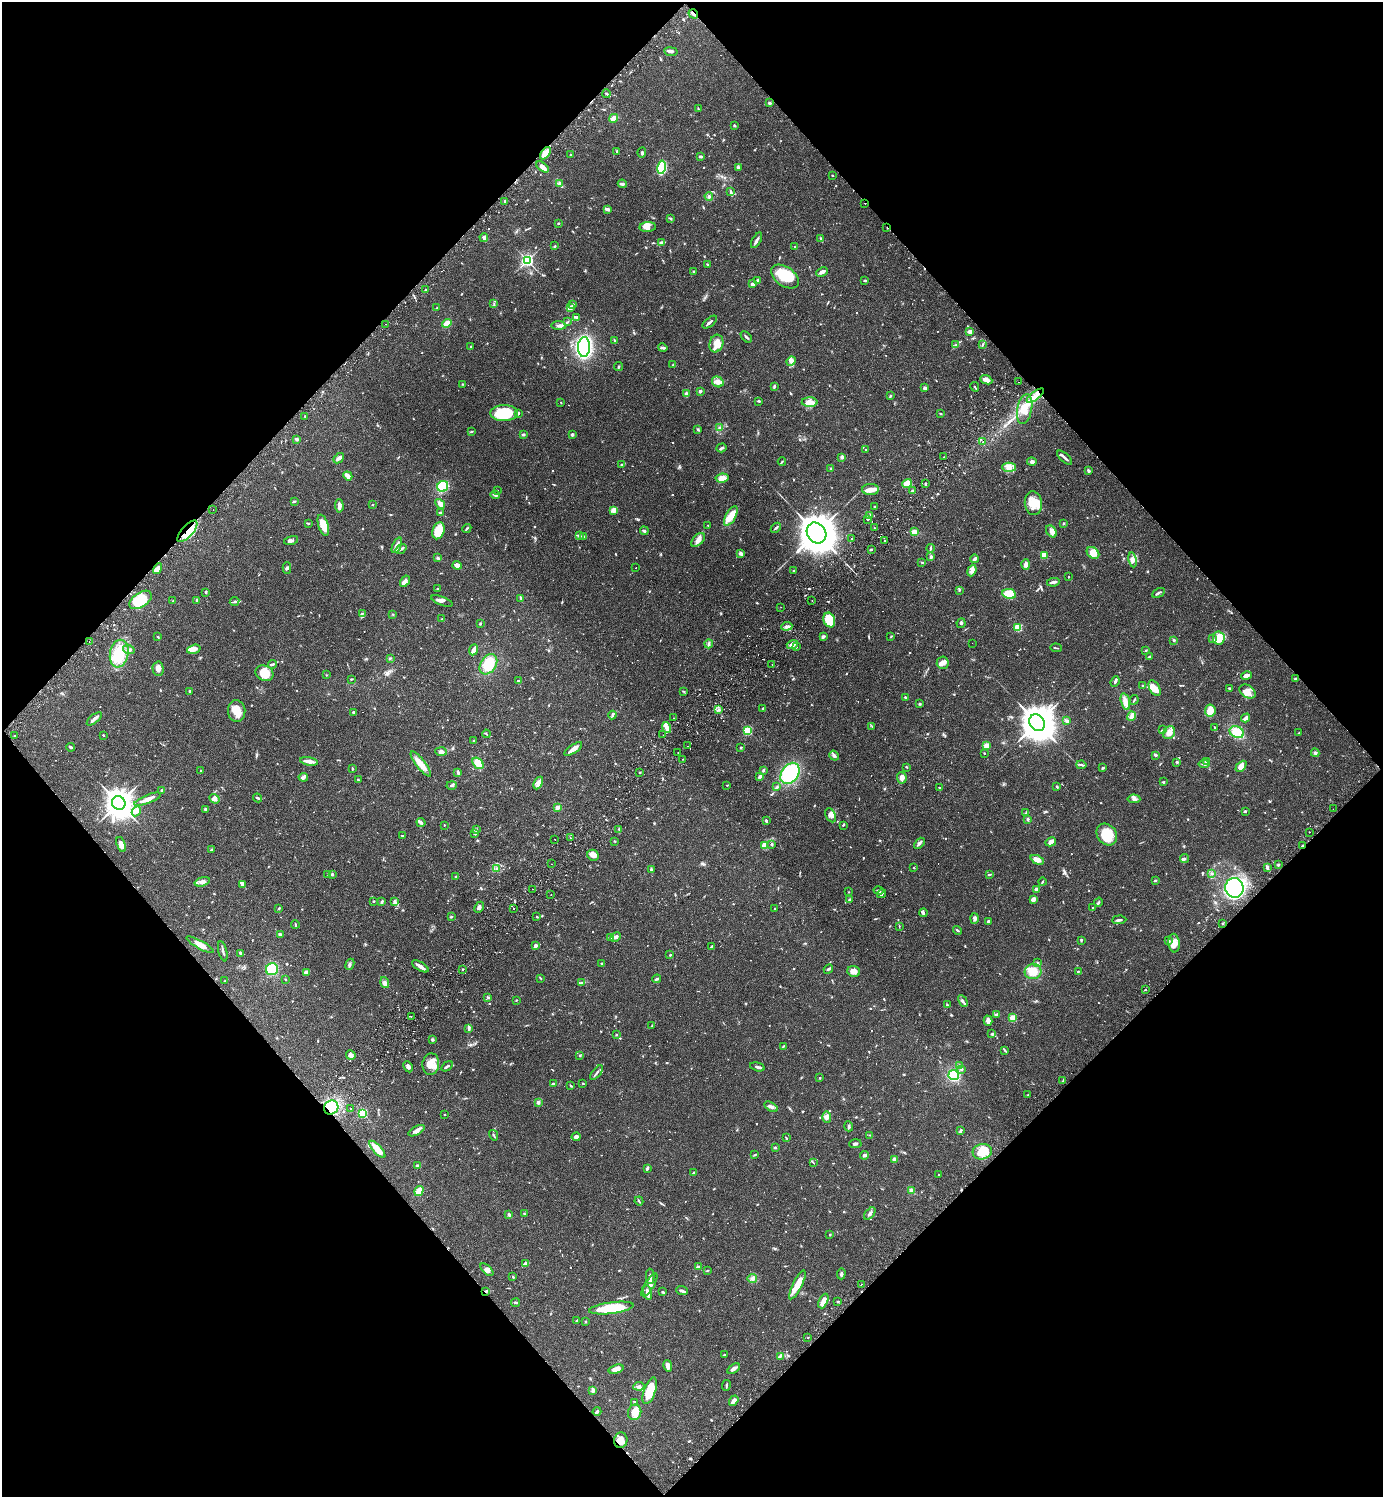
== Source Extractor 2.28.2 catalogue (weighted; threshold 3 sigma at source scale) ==
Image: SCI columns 344-5865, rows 45-6024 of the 6069 x 6072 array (HDU 1 of 3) = the unmasked area's bounding box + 8 px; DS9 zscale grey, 4 x 4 block average (1 PNG px = mean of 4 x 4 image px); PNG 1385 x 1499 px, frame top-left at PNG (2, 2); each listed source drawn as its Kron ellipse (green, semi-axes under 4 px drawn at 4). Shown black and unused: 50% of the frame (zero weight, under 2 of 3 exposures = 3% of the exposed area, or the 3 px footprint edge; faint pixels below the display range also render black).
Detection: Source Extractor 2.28.2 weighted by HDU 2 'WHT'. Background 0.0696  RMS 0.0052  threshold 0.0235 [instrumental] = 3 sigma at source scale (4.5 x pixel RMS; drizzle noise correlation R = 1.50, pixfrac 1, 0.05/0.05 arcsec/px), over >= 5 px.
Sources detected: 1144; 1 too faint to see at this stretch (4 x 4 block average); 3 inside a brighter object's white glare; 14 cosmic-ray / hot-pixel residue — neither listed nor drawn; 30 coinciding with a brighter row at this scale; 69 inside a brighter listed object's ellipse — not listed separately; of the other 1027, all 500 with FLUX_AUTO >= 2.04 (the completeness limit of this list) listed and drawn (527 fainter detections not listed), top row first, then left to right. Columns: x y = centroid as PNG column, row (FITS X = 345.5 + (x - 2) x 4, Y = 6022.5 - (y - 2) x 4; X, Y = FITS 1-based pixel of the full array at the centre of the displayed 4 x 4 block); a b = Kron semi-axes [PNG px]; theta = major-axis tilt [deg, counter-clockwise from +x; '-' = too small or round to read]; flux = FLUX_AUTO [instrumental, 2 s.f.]
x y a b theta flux
693 14 5 2 - 6.5
671 52 6 3 -9 7.5
607 94 4 2 - 3.8
770 103 3 2 - 4.6
698 109 4 2 - 2.9
614 118 5 2 - 41
735 125 3 2 - 3.2
617 151 3 2 - 5.1
642 152 5 2 - 5.4
545 153 7 3 50 37
571 154 2 2 - 7.3
701 156 3 2 - 5.8
543 167 7 3 -37 18
662 167 7 4 79 220
738 168 3 3 - 3.7
832 175 2 2 - 2.1
560 183 4 2 - 3.9
622 184 4 2 - 11
731 191 4 2 - 3
709 197 4 3 - 5.3
505 201 2 2 - 2.1
865 203 2 2 - 3
607 209 4 3 - 7.1
671 218 2 2 - 2.8
558 223 3 2 - 2.9
648 227 8 5 4 21
887 228 3 2 - 2.1
484 237 4 3 - 7.6
820 238 3 2 - 3.5
756 240 8 2 61 12
661 242 4 3 - 4.8
555 246 3 2 - 2.7
795 247 3 2 - 2.8
527 260 3 3 - 550
707 264 3 2 - 2.5
694 272 2 2 - 4.9
822 272 6 3 25 12
785 277 15 9 -35 77
757 280 3 2 - 2.7
865 280 2 2 - 4.2
753 284 2 2 - 19
425 290 2 2 - 3.2
494 304 3 2 - 2.1
573 304 2 2 - 2.7
437 308 4 2 - 2.8
570 308 4 3 - 24
576 318 3 2 - 4.3
567 322 3 2 - 2.4
710 322 8 2 39 9.3
447 323 5 3 - 20
386 324 2 2 - 4.5
559 326 7 3 -2 10
970 331 3 2 - 15
746 337 7 2 -44 5
614 341 3 2 - 3.2
716 344 9 7 73 29
983 344 3 2 - 2.5
956 345 4 2 - 3.9
471 346 2 2 - 2.4
584 347 10 6 88 470
663 348 4 2 - 5.2
791 361 5 4 - 13
673 364 3 2 - 2.9
619 367 4 2 - 2.6
986 380 6 3 -24 23
718 382 6 5 - 18
1019 382 2 2 - 2
463 384 3 2 - 2.4
774 386 3 2 - 4
975 387 5 2 - 2.4
925 388 2 2 - 11
700 391 2 2 - 8.7
686 394 4 3 - 9.5
890 396 2 2 - 9.6
1035 396 10 2 39 16
759 401 3 2 - 3.9
561 402 3 2 - 2
810 402 8 5 -1 24
1025 409 15 7 79 48
504 413 14 8 0 120
519 413 3 2 - 2.7
940 413 3 2 - 2.2
305 416 2 2 - 3.2
719 428 3 3 - 4.7
698 429 4 2 - 3.3
471 432 3 2 - 4.4
523 434 3 2 - 8.2
572 434 2 2 - 21
296 439 4 3 - 4.6
983 442 2 2 - 3.1
721 448 5 2 - 4.7
866 450 2 2 - 3.6
842 457 3 3 - 6.9
944 457 2 2 - 3.3
339 458 6 2 41 19
1065 458 9 2 -41 11
782 461 4 2 - 3.5
1032 462 5 4 - 8.3
621 465 2 2 - 2.6
1009 467 7 4 -2 17
831 469 2 2 - 4.5
1088 471 4 2 - 6.1
348 476 5 2 - 33
722 478 7 4 7 30
907 484 5 4 - 30
926 484 3 2 - 3.6
443 486 5 5 - 95
870 489 8 5 2 21
497 490 2 2 - 2.2
912 491 4 2 - 3.7
495 495 4 2 - 7.1
294 501 3 2 - 2.7
1033 503 12 8 -83 46
440 504 5 3 - 14
372 505 2 2 - 2.2
339 506 7 3 -86 17
875 507 2 2 - 3.9
213 510 2 2 - 3.4
614 510 4 3 - 21
440 513 3 2 - 7.2
869 515 3 2 - 3.6
731 516 11 5 60 39
868 519 3 2 - 3.2
1064 523 2 2 - 4.2
308 524 3 2 - 2.4
323 525 11 5 -73 39
708 525 2 2 - 3.2
467 528 5 2 - 3.7
776 528 6 2 43 4.5
874 528 3 2 - 2.6
187 531 13 5 48 52
438 531 9 6 73 69
644 531 4 3 - 4.3
1051 531 6 4 -52 21
914 532 4 3 - 28
816 533 11 9 -54 7300
580 536 3 2 - 3.1
584 537 3 2 - 3.2
851 539 2 2 - 5.7
291 540 7 3 15 8
698 540 8 5 45 16
885 541 2 2 - 2.9
397 545 8 2 65 8.6
930 548 4 2 - 3.6
401 549 6 2 36 5.1
871 550 2 2 - 4.9
1093 553 7 5 -36 29
740 554 4 3 - 7.6
1044 555 4 3 - 23
931 557 4 2 - 8.6
438 558 4 2 - 4.1
975 559 4 2 - 9.9
1132 560 7 3 -80 14
922 562 3 2 - 2.4
457 565 4 3 - 17
1026 565 5 4 - 9.7
636 567 2 2 - 4.2
287 568 6 2 89 4.2
157 569 6 3 58 11
972 570 6 3 68 16
794 571 2 2 - 5.5
1068 577 2 2 - 4.5
405 581 6 3 57 13
1053 582 6 2 10 9
437 589 2 2 - 2.7
959 590 3 2 - 2.8
206 592 3 2 - 3.3
1158 593 7 2 27 6.6
1009 594 7 5 -12 65
521 598 4 2 - 3.6
141 600 12 7 33 79
197 600 2 2 - 6.9
173 601 2 2 - 3.1
442 601 11 3 -20 11
812 601 2 2 - 3.2
235 602 5 2 - 4.4
781 607 2 2 - 3.6
362 614 4 3 - 4.5
393 614 3 2 - 2.3
442 619 3 2 - 2.8
829 620 7 5 -68 120
961 623 5 3 - 5
480 624 3 2 - 3.3
787 626 5 3 - 11
1018 627 2 2 - 210
891 636 3 2 - 2.3
158 637 4 2 - 2.2
823 637 4 2 - 5.2
1219 638 6 6 - 64
1213 639 2 2 - 3
1174 640 2 2 - 3.7
89 642 2 2 - 2.2
972 643 2 2 - 2.5
709 644 4 3 - 5.7
792 644 6 3 20 15
796 647 2 2 - 2.8
1056 648 6 2 -6 3.2
194 649 7 3 16 19
129 650 6 4 -18 9.5
474 650 5 2 - 27
1146 650 2 2 - 2.4
119 654 14 9 79 110
1149 657 3 2 - 3.4
390 658 3 2 - 2.4
943 663 6 6 - 15
272 664 4 2 - 5
488 664 11 7 56 67
772 664 2 2 - 2.5
158 669 7 5 -88 17
264 673 9 7 -24 63
326 675 2 2 - 2.2
1247 675 5 3 - 13
351 679 2 2 - 2.2
1295 679 4 2 - 5.2
518 680 3 2 - 2.3
1115 682 5 3 - 5.6
1143 686 2 2 - 3.5
1155 688 8 5 -61 31
1230 689 3 3 - 5.5
190 691 3 3 - 5.1
684 691 2 2 - 2.1
1247 691 9 6 -32 22
905 697 2 2 - 3.8
1134 700 5 2 - 3.9
1125 702 8 3 -75 20
920 704 2 2 - 17
763 708 3 2 - 2
719 709 2 2 - 2.2
237 711 11 8 -87 40
1210 711 6 5 - 33
353 712 2 2 - 5.8
612 715 4 2 - 4.1
1131 716 5 3 - 10
674 718 2 2 - 4.4
1246 718 4 2 - 19
94 719 9 3 39 11
1067 720 3 3 - 5.1
1037 723 8 7 - 6100
872 726 4 2 - 2.1
1214 727 2 2 - 2.3
667 728 6 3 -72 14
748 730 2 2 - 260
1162 730 3 2 - 2.3
1237 732 7 5 -26 64
1169 733 7 5 59 20
1299 733 2 2 - 4.4
486 734 4 2 - 2.4
14 735 2 2 - 3.7
103 735 2 2 - 3.9
663 735 2 2 - 4.1
474 740 3 2 - 2.6
986 745 2 2 - 100
687 746 2 2 - 3.1
71 747 4 2 - 5.9
741 747 3 2 - 2.9
573 749 10 3 34 20
441 752 6 3 -4 10
678 752 2 2 - 4
984 753 2 2 - 2.3
1315 753 4 3 - 5.4
1155 755 4 3 - 4.3
834 756 5 3 - 8.3
682 759 2 2 - 13
309 761 9 3 -10 21
1207 761 4 2 - 10
1177 762 3 2 - 2.8
478 763 6 4 -52 35
421 764 15 4 -52 36
1204 764 5 3 - 7
1081 765 5 2 - 4.7
1241 766 6 4 45 21
906 767 3 2 - 2.4
352 768 4 2 - 2.8
1102 768 3 2 - 4.1
763 770 4 2 - 3.7
201 771 2 2 - 2.6
639 772 2 2 - 6.9
458 773 3 2 - 4.8
790 773 12 8 54 220
760 776 3 3 - 7.7
303 777 4 2 - 5.1
902 778 5 5 - 15
358 780 3 2 - 4.2
1163 782 3 2 - 2.8
538 783 7 4 63 14
452 785 5 2 - 5
727 785 2 2 - 2.6
777 787 3 2 - 3.6
1057 787 2 2 - 4.6
939 788 2 2 - 2.3
162 790 2 2 - 14
257 798 5 2 - 4.6
148 799 14 3 22 27
215 799 5 4 - 10
1134 799 6 3 -4 11
119 803 7 6 - 3200
557 807 2 2 - 76
1333 809 2 2 - 2
206 810 4 3 - 4.3
136 811 5 3 - 12
1245 811 3 2 - 4.9
1026 813 4 2 - 2.9
831 815 7 5 -63 14
1028 819 3 2 - 4.3
766 821 3 2 - 4.1
421 823 5 3 - 6.4
444 825 2 2 - 3
843 825 3 2 - 3.2
619 829 3 2 - 2.4
476 830 4 2 - 4.3
1309 832 2 2 - 4.1
475 834 2 2 - 3.7
1107 835 12 9 -52 74
403 836 4 2 - 3.3
571 838 2 2 - 3.6
555 839 2 2 - 2.3
614 841 3 2 - 2.3
1051 842 5 3 - 14
919 843 6 3 47 7.9
121 844 8 4 -71 22
772 844 3 2 - 3.8
764 845 3 3 - 31
1303 846 3 2 - 4.7
212 850 3 2 - 4.7
593 855 6 5 - 23
1184 859 5 3 - 5.5
1037 860 7 4 -24 20
552 864 2 2 - 3.5
1278 865 2 2 - 4.6
497 868 3 2 - 3.7
914 868 2 2 - 2.1
1267 868 3 2 - 4.5
651 869 3 2 - 3.3
328 874 3 2 - 2.6
332 874 3 2 - 4.7
989 874 4 2 - 3.9
1211 874 3 2 - 3.2
455 877 2 2 - 2.1
1155 880 3 2 - 2.7
202 882 8 4 16 13
1042 882 4 2 - 2.8
243 885 4 3 - 8.9
1234 888 10 9 - 440
532 889 2 2 - 2.9
1037 889 4 2 - 7.9
878 890 5 2 - 4.3
849 892 2 2 - 2.1
551 894 2 2 - 2.8
882 894 5 2 - 7.2
1033 899 3 3 - 15
849 900 3 3 - 3.4
374 901 2 2 - 2.8
382 902 4 2 - 5.4
395 902 3 3 - 5.3
1099 902 4 2 - 4.2
479 907 6 3 65 9
279 908 4 2 - 2.8
514 908 2 2 - 5.6
1093 908 2 2 - 2.1
775 909 2 2 - 3.5
923 913 4 2 - 6
451 917 4 2 - 2.7
537 917 3 2 - 2.4
974 918 5 3 - 7.6
1119 920 7 2 4 6.2
988 921 2 2 - 22
295 924 4 2 - 2.6
1222 924 2 2 - 2.8
899 926 3 2 - 2.3
958 930 5 2 - 3.4
280 935 3 2 - 3.3
610 937 3 2 - 2.4
615 937 5 2 - 12
1081 940 3 2 - 3.8
1168 941 3 2 - 6.5
1174 943 9 5 -85 28
200 945 15 4 -29 25
535 945 2 2 - 38
711 946 3 2 - 3
223 951 10 2 -76 6.9
241 954 4 2 - 7.3
670 955 3 2 - 2.1
602 963 3 2 - 4.1
1037 963 3 2 - 3.8
350 964 6 3 65 5.9
420 966 9 2 -32 21
272 969 6 6 - 110
462 969 2 2 - 2.9
828 969 5 2 - 5.8
854 971 6 5 - 20
1078 971 4 2 - 2.3
1033 972 8 7 - 52
306 973 3 3 - 18
540 978 4 2 - 2.5
285 979 2 2 - 3.2
657 979 4 2 - 5.5
225 981 3 2 - 2.4
385 983 5 3 - 9.2
582 983 4 2 - 3.7
1145 989 2 2 - 2.6
488 997 3 2 - 3.1
516 1000 2 2 - 2
963 1001 6 2 -62 7.4
947 1005 3 2 - 4.3
997 1015 4 2 - 13
411 1016 2 2 - 2.5
1013 1018 2 2 - 130
988 1021 5 4 - 13
652 1025 3 2 - 2.5
469 1028 4 2 - 9.8
991 1034 3 2 - 2.1
616 1035 2 2 - 4.3
432 1040 3 3 - 4
783 1046 4 2 - 3.2
1005 1050 4 2 - 3.2
351 1055 5 4 - 10
580 1055 2 2 - 3.3
431 1064 11 8 86 38
447 1066 6 2 34 6.5
959 1066 3 2 - 4.9
408 1067 6 3 -63 8.2
757 1067 7 2 -15 7.1
961 1069 3 2 - 4.4
597 1073 9 2 52 6.2
954 1075 5 5 - 100
819 1078 2 2 - 2.2
1063 1080 2 2 - 2.4
553 1083 4 2 - 5.1
583 1083 3 2 - 2.1
571 1086 4 2 - 2.8
1028 1095 2 2 - 2.2
538 1102 2 2 - 29
331 1107 7 6 - 110
771 1107 7 3 -30 9.4
351 1109 2 2 - 4.1
362 1113 2 2 - 330
444 1115 2 2 - 2.5
827 1117 6 4 -88 11
849 1126 5 2 - 3.4
416 1131 9 3 28 17
961 1131 4 2 - 5.4
494 1135 5 2 - 3.4
870 1135 3 2 - 2.2
576 1137 4 3 - 7.1
786 1138 3 2 - 2.8
855 1144 6 2 4 6.7
775 1148 2 2 - 6.1
377 1149 11 3 -48 67
982 1152 9 7 12 51
755 1155 3 2 - 2.6
864 1155 4 3 - 6.9
894 1159 4 3 - 7.3
813 1163 4 2 - 2
418 1166 4 2 - 7.7
647 1168 3 2 - 6.5
693 1172 2 2 - 3.1
939 1175 2 2 - 2.4
911 1190 4 3 - 8.6
419 1191 5 3 - 48
639 1201 4 2 - 3.6
524 1214 2 2 - 3
870 1214 7 2 49 8.1
509 1215 3 2 - 6.6
830 1234 2 2 - 3.7
525 1264 3 2 - 29
698 1267 2 2 - 12
487 1270 8 4 -44 15
707 1270 3 2 - 2.3
841 1274 5 3 - 5.5
650 1276 7 3 -88 9.2
513 1277 2 2 - 3.9
752 1278 5 4 - 8.1
861 1284 2 2 - 3.7
649 1285 13 4 58 19
797 1285 16 4 64 47
486 1291 4 2 - 6.4
682 1291 6 2 -21 8
663 1292 4 2 - 3.4
647 1293 7 3 -76 21
823 1301 8 3 66 29
838 1302 3 2 - 2.7
516 1303 4 2 - 4.7
611 1308 22 5 8 130
576 1320 3 2 - 2.4
586 1321 3 2 - 2.3
808 1337 2 2 - 2.6
724 1355 3 2 - 2.8
780 1356 2 2 - 2.1
668 1366 6 3 -76 13
616 1369 7 4 16 22
733 1369 7 3 33 12
726 1385 5 2 - 4
639 1386 6 3 8 7.6
593 1390 3 3 - 7.2
650 1391 14 6 70 88
734 1401 5 2 - 18
635 1402 3 2 - 2.7
597 1411 4 2 - 6
635 1412 8 6 73 34
621 1440 8 6 76 30
Overlapping masked pixels (flux is a lower limit): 11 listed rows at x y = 693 14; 545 153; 865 203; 887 228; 1035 396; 187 531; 1303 846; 1234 888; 331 1107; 486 1291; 621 1440
Diffuse or blended objects may show on this block-average render without a row.